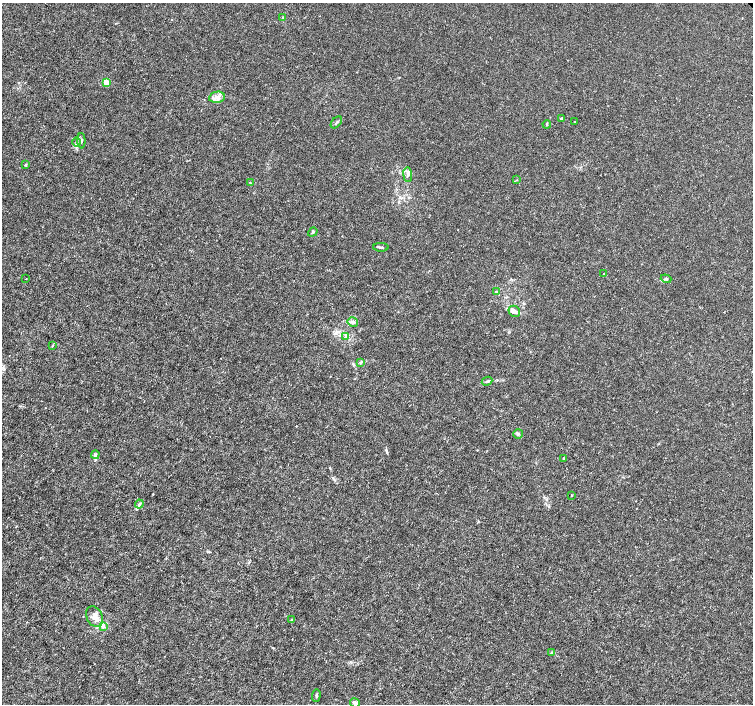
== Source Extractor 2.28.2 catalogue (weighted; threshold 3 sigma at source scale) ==
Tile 7 of 4 x 4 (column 3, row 2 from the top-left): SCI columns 3010-4510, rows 3021-4424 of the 6012 x 5974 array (HDU 1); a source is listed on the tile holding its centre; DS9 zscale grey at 2 x 2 block average (1 PNG px = mean of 2 x 2 image px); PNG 755 x 706 px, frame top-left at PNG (2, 3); each listed source drawn as its Kron ellipse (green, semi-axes under 4 px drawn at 4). Shown black and unused: <1% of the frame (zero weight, under 3 of 4 exposures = <1% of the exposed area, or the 3 px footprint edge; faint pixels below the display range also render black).
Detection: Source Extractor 2.28.2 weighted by HDU 2 'WHT'; one run over the whole footprint, this tile lists its part. Background 0.00121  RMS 0.0013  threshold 0.00598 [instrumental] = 3 sigma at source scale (4.5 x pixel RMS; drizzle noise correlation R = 1.50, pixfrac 1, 0.0396/0.0396 arcsec/px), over >= 5 px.
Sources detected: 39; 3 inside a brighter listed object's ellipse — not listed separately; the other 36 listed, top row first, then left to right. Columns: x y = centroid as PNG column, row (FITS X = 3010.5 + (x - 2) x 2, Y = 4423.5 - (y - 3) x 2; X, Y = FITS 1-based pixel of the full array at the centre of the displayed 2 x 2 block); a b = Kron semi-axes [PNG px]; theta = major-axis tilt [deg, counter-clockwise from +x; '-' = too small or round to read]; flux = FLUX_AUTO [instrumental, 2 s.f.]
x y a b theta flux
283 17 3 2 - 0.22
106 82 3 2 - 7.1
217 97 8 5 10 1.5
561 118 2 2 - 1
336 122 7 3 50 0.49
575 122 3 2 - 0.25
547 124 4 2 - 0.3
81 141 7 4 -88 0.72
77 142 4 3 - 0.51
26 165 3 2 - 0.3
408 175 7 4 -84 1.1
516 180 3 2 - 0.15
250 183 3 2 - 0.16
313 232 5 3 - 0.38
381 247 8 2 -2 0.48
604 274 2 2 - 0.17
26 279 2 2 - 0.11
666 279 5 3 - 0.48
496 292 4 2 - 0.32
514 311 6 5 - 1.1
353 322 5 4 - 0.98
345 337 4 3 - 0.47
52 346 3 2 - 0.19
361 362 4 2 - 0.34
487 381 5 2 - 0.42
518 434 5 4 - 0.55
95 455 4 3 - 0.75
564 458 3 3 - 0.24
572 495 3 2 - 0.21
139 504 4 3 - 0.42
95 617 11 7 -63 2.4
291 620 3 2 - 0.22
103 627 4 4 - 0.61
551 652 3 2 - 0.2
316 695 6 2 87 0.44
355 703 5 4 - 0.96
Isophote crosses this tile's border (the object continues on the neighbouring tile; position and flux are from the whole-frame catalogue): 1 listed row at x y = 355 703
Diffuse or blended objects may show on this block-average render without a row.